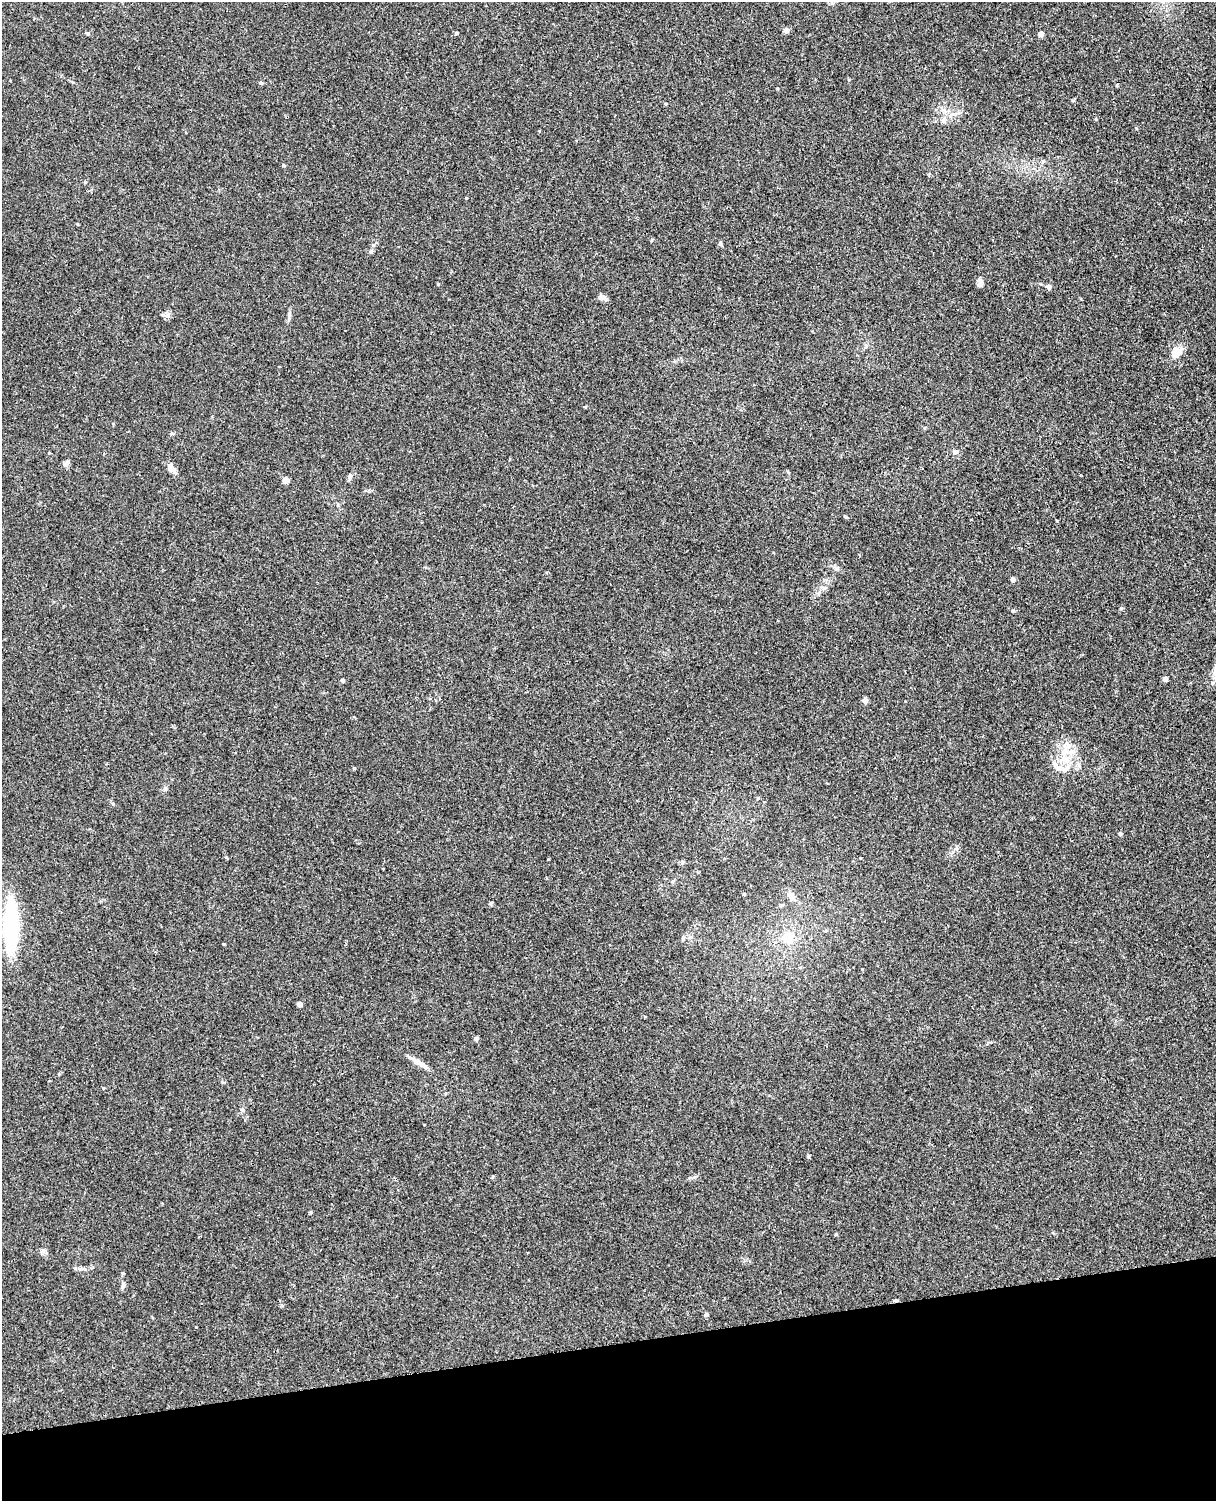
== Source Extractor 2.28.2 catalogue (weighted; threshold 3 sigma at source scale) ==
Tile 10 of 4 x 3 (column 2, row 3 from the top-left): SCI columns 1271-2484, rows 151-1649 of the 4968 x 4909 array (HDU 1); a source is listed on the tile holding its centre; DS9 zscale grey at full resolution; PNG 1218 x 1503 px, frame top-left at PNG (2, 2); no overlay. Shown black and unused: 10% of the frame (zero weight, under 3 of 4 exposures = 5% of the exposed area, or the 3 px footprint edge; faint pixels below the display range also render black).
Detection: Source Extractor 2.28.2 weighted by HDU 2 'WHT'; one run over the whole footprint, this tile lists its part. Background 0.0395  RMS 0.0042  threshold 0.0188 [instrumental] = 3 sigma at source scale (4.5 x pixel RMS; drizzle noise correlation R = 1.50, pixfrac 1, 0.05/0.05 arcsec/px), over >= 5 px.
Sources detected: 53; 1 inside a brighter object's white glare — not listed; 3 inside a brighter listed object's ellipse — not listed separately; the other 49 listed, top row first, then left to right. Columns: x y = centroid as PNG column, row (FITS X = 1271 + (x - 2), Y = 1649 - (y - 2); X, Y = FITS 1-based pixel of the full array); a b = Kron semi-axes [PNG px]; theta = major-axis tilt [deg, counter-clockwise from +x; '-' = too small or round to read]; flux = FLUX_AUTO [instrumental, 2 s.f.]
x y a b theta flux
786 30 5 5 - 2.1
87 33 7 3 -19 0.51
456 33 5 4 - 0.47
1041 34 4 4 - 3.1
261 83 4 4 - 0.46
666 104 4 3 - 0.41
943 121 8 5 59 1.1
1043 161 5 5 - 0.53
283 165 4 3 - 0.39
85 182 4 4 - 0.37
720 244 8 4 -81 0.57
371 251 6 4 89 0.62
980 283 10 6 79 1.7
438 284 3 3 - 0.37
1049 287 6 5 - 1.2
602 297 8 5 -22 2.4
167 315 8 7 - 1.4
1176 353 16 12 39 4.3
172 433 5 4 - 0.59
955 452 8 5 3 1
49 453 3 3 - 0.36
66 463 9 6 48 1.5
171 468 13 6 -55 3.1
350 476 7 5 73 1
285 480 4 4 - 5.6
837 568 6 4 19 0.68
1013 580 5 4 - 1.5
1012 611 4 4 - 0.5
1165 679 4 4 - 2.6
343 680 5 4 - 0.77
865 700 5 4 - 2.6
1065 759 16 12 -2 7.4
354 768 5 3 - 0.34
1120 834 4 4 - 1.2
744 894 3 3 - 0.45
791 896 14 8 -48 3
491 903 6 3 64 0.53
780 905 5 5 - 0.67
11 925 56 17 89 39
788 937 8 7 - 9.7
223 944 4 3 - 0.33
299 1004 4 4 - 2.3
476 1039 4 4 - 1.2
419 1063 28 5 -33 3.5
311 1212 5 3 - 0.42
84 1269 6 4 -18 0.7
123 1286 8 4 82 0.85
896 1300 7 3 0 0.58
706 1315 5 4 - 0.87
Overlapping masked pixels (flux is a lower limit): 1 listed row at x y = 896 1300
Unlisted compact peaks at least as high as the median listed source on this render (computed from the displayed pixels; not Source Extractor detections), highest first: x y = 1121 608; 836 1234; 808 1156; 846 517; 289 315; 123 1273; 466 198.